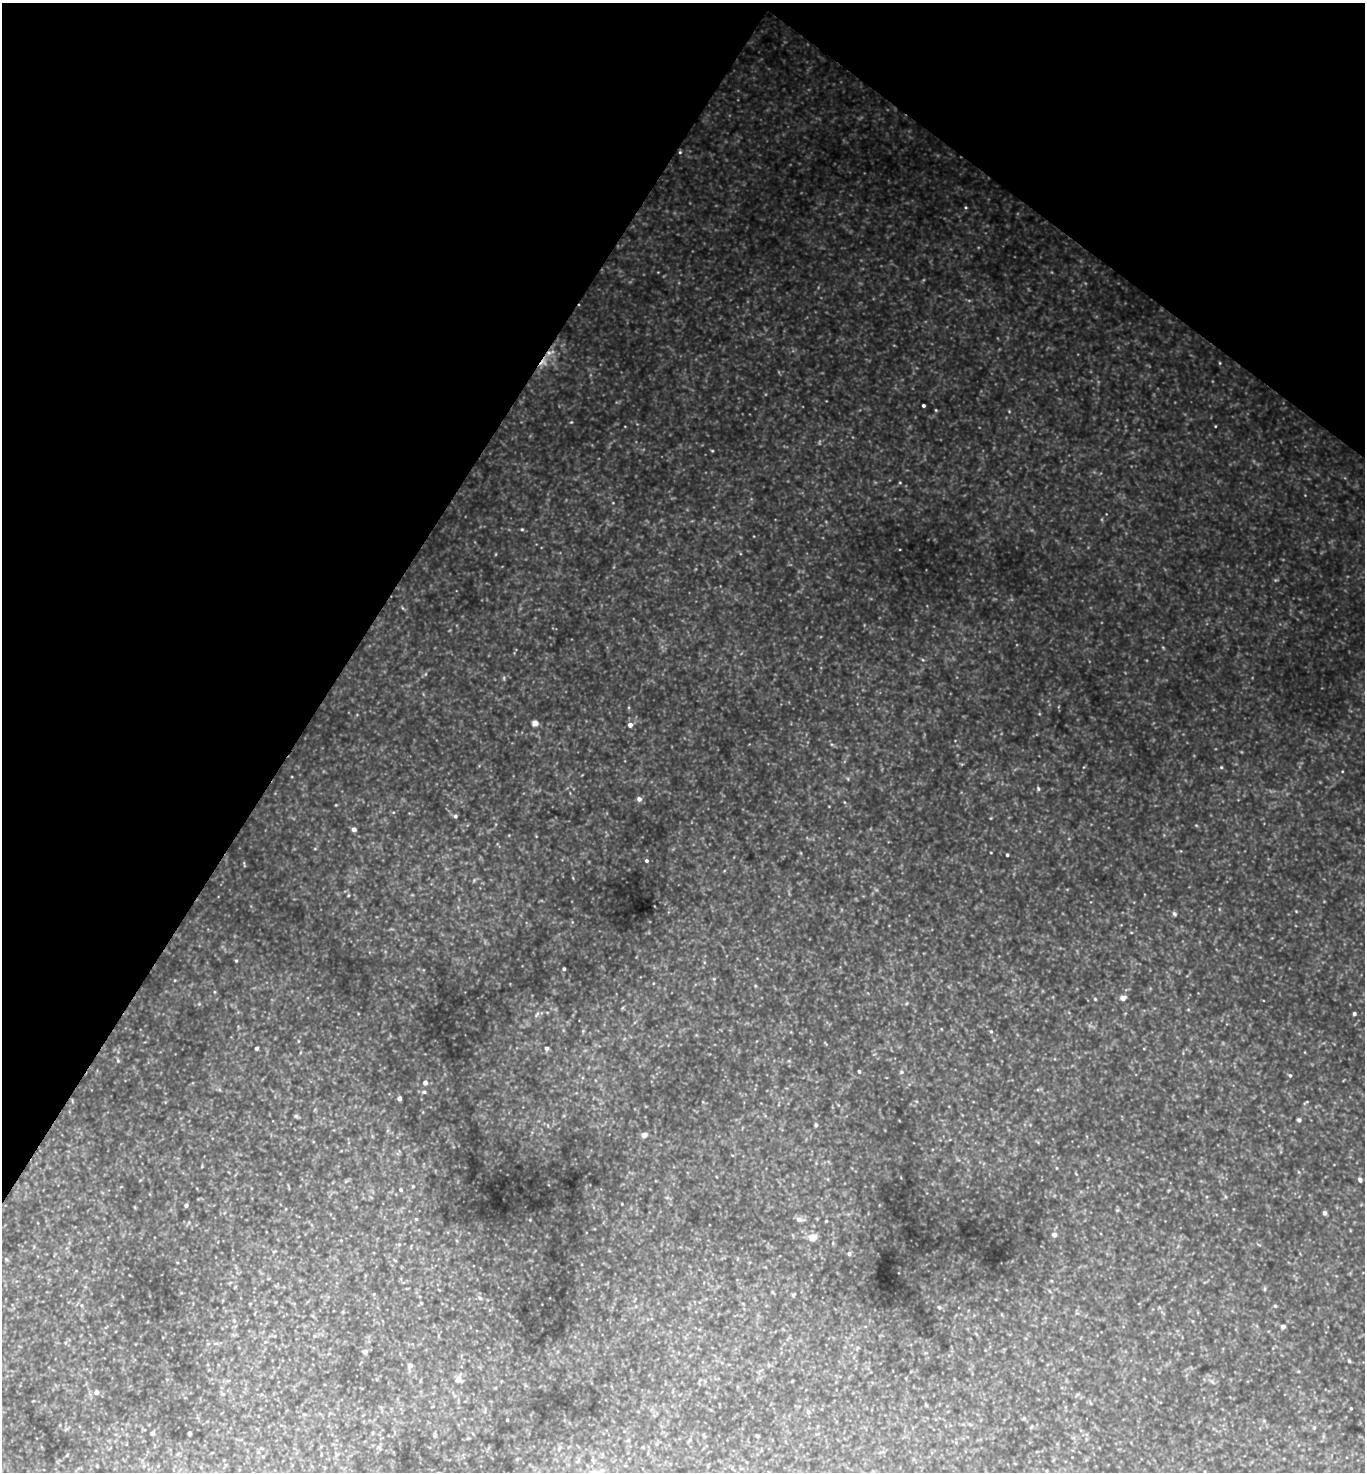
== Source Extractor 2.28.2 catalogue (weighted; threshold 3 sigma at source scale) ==
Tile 2 of 4 x 4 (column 2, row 1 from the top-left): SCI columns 1656-3018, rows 4415-5884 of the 5896 x 5890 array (HDU 1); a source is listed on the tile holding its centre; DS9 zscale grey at full resolution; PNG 1367 x 1474 px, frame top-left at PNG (2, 3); no overlay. Shown black and unused: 30% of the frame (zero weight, under 3 of 4 exposures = <1% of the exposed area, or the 3 px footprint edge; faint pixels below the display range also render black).
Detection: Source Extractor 2.28.2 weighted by HDU 2 'WHT'; one run over the whole footprint, this tile lists its part. Background 1.13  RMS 0.11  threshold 0.476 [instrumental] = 3 sigma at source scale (4.5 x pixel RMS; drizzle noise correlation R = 1.50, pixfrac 1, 0.05/0.05 arcsec/px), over >= 5 px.
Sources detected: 82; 1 inside a brighter listed object's ellipse — not listed separately; the other 81 listed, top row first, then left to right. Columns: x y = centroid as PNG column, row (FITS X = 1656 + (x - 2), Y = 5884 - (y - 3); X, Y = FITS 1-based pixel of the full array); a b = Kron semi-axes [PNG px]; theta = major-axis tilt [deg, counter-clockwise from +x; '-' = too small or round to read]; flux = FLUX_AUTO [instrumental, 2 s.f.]
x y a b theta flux
680 152 5 4 - 12
543 362 14 9 55 110
1220 363 5 3 - 8.6
923 405 3 3 - 21
936 410 4 4 - 9.4
1215 426 4 2 - 7.2
712 451 4 4 - 9.4
522 529 4 4 - 11
535 723 5 4 - 99
630 725 5 5 - 51
1221 767 5 4 - 13
1038 789 5 4 - 16
639 799 5 5 - 43
336 805 3 3 - 7.7
455 816 5 5 - 22
354 829 4 4 - 50
1007 855 3 3 - 16
646 861 4 4 - 22
348 895 5 3 - 11
1296 911 5 3 - 9
1174 914 5 5 - 22
236 961 4 4 - 13
564 969 3 3 - 19
714 979 5 4 - 11
1123 998 5 4 - 73
1095 999 5 3 - 11
537 1014 9 4 55 24
1354 1014 4 3 - 24
991 1031 4 4 - 11
298 1041 5 3 - 8
256 1048 4 3 - 25
546 1048 5 5 - 29
118 1061 5 4 - 13
859 1071 4 3 - 17
901 1072 6 5 - 18
1290 1075 4 4 - 16
425 1083 5 5 - 48
424 1092 6 5 - 22
399 1098 4 4 - 46
296 1116 6 5 - 17
1299 1120 4 4 - 31
816 1125 5 4 - 20
644 1135 4 4 - 97
1360 1179 4 4 - 33
413 1186 4 3 - 9.2
401 1190 4 3 - 20
622 1204 3 2 - 8.1
186 1205 4 4 - 29
1117 1210 5 5 - 13
1325 1213 4 4 - 40
416 1219 4 3 - 9.9
799 1219 7 6 - 49
826 1221 3 3 - 8.4
1054 1235 5 5 - 58
813 1237 5 4 - 210
399 1244 5 4 - 13
849 1254 5 5 - 26
793 1295 5 5 - 13
480 1298 6 5 - 21
421 1303 4 4 - 11
1275 1306 5 4 - 14
939 1307 5 5 - 16
1283 1327 4 4 - 53
275 1336 4 3 - 8.6
314 1336 5 4 - 12
365 1352 4 4 - 56
1349 1361 4 3 - 16
410 1365 5 4 - 61
458 1379 7 6 - 76
96 1392 5 4 - 50
223 1394 5 4 - 12
926 1405 6 3 -71 10
1351 1408 3 3 - 11
808 1412 6 5 - 31
304 1414 5 4 - 11
507 1420 3 3 - 12
152 1433 4 4 - 40
189 1433 4 3 - 45
757 1436 3 3 - 15
690 1440 5 4 - 18
97 1466 4 3 - 9
Overlapping masked pixels (flux is a lower limit): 1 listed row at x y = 543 362
Unlisted compact peaks at least as high as the median listed source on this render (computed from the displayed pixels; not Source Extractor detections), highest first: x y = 966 207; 571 422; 900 483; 900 549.